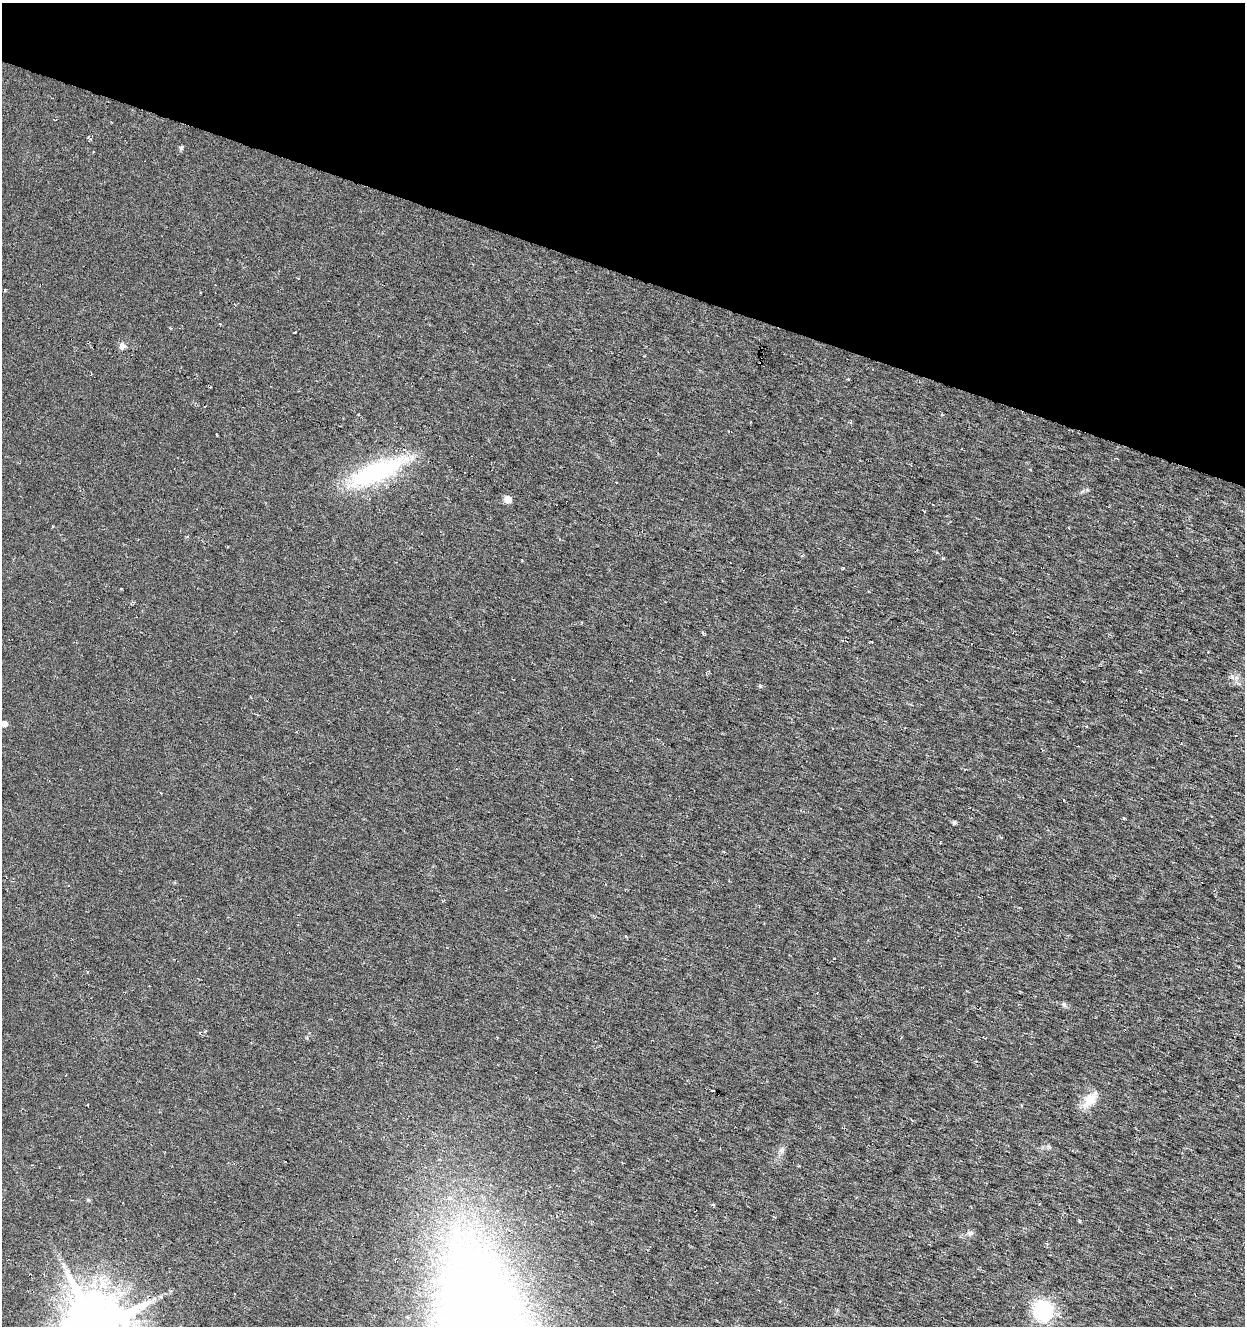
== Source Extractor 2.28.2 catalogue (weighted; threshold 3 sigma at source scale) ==
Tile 2 of 4 x 4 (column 2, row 1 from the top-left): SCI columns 1458-2700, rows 3975-5298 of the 5463 x 5298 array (HDU 1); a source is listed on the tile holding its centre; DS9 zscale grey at full resolution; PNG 1247 x 1328 px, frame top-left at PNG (2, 3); no overlay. Shown black and unused: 20% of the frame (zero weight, under 3 of 6 exposures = <1% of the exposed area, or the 3 px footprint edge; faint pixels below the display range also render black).
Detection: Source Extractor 2.28.2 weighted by HDU 2 'WHT'; one run over the whole footprint, this tile lists its part. Background 0.00669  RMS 0.0034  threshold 0.0139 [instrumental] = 3 sigma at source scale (4.09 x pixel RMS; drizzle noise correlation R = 1.36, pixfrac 0.8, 0.0396/0.0396 arcsec/px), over >= 5 px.
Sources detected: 33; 2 inside a brighter object's white glare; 2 cosmic-ray / hot-pixel residue — not listed; the other 29 listed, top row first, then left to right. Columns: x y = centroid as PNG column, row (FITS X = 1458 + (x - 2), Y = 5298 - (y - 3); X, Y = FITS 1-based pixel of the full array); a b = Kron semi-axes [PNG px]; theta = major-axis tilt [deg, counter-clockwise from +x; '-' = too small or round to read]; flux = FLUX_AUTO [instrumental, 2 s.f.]
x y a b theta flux
181 148 7 4 81 0.55
5 290 3 3 - 0.35
171 328 4 3 - 0.31
295 332 3 2 - 0.25
122 346 9 7 53 1.4
644 356 3 2 - 0.3
848 379 3 3 - 0.24
377 472 59 33 19 31
507 499 5 5 - 5.6
52 526 3 2 - 0.23
943 558 4 3 - 0.35
703 633 6 3 -38 0.4
1236 678 7 4 -19 0.81
4 724 5 5 - 2.8
1124 818 4 3 - 0.36
954 822 4 4 - 0.74
625 936 4 3 - 0.38
834 958 3 2 - 0.26
1064 1004 7 5 -38 0.67
713 1090 3 2 - 0.54
1090 1099 26 12 47 5.2
1021 1106 4 2 - 0.3
781 1150 9 6 89 1
32 1165 3 3 - 0.26
713 1204 5 3 - 0.45
970 1233 8 6 -15 0.87
1047 1244 4 3 - 0.47
63 1265 10 4 -89 0.92
1042 1310 20 18 -60 23
Unlisted compact peaks at least as high as the median listed source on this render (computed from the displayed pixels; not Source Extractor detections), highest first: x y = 760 686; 843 568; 1087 490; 88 1200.